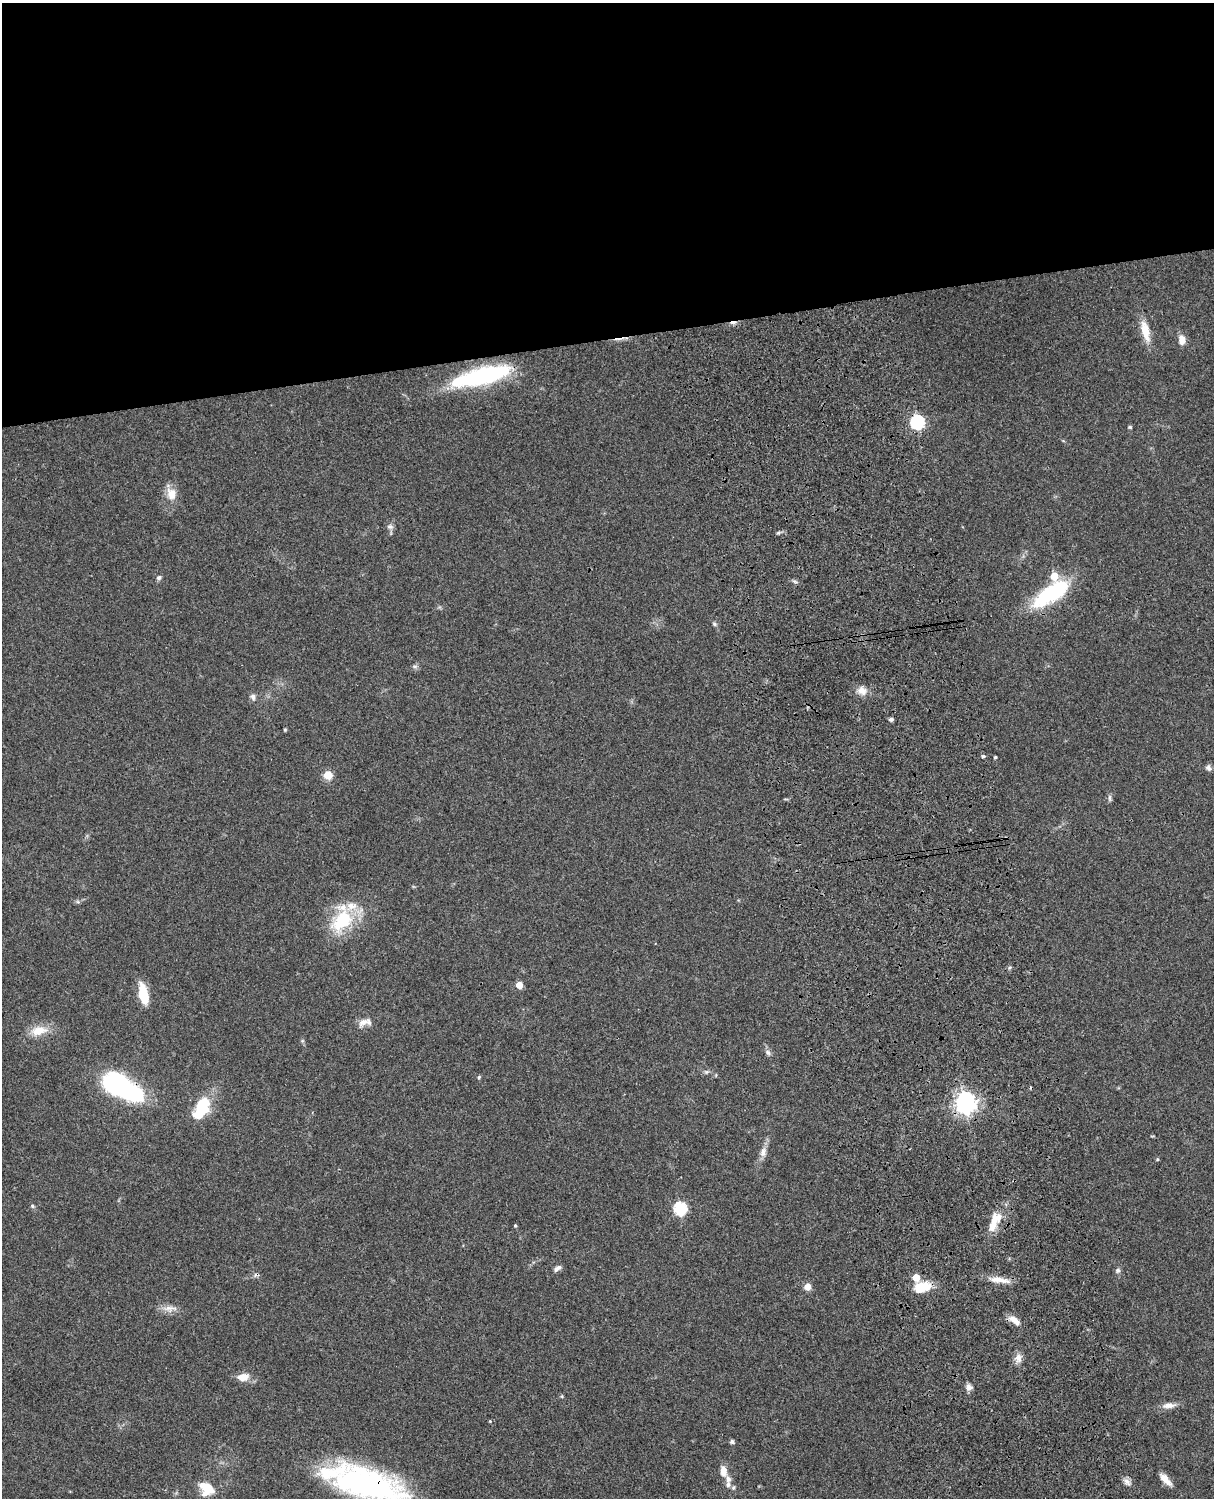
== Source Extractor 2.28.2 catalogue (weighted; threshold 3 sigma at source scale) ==
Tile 2 of 4 x 3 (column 2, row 1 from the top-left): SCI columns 1334-2545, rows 3270-4765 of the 5089 x 4929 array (HDU 1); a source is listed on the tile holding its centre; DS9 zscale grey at full resolution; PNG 1216 x 1500 px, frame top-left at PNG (2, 3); no overlay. Shown black and unused: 23% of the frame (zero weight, under 3 of 4 exposures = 6% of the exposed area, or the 3 px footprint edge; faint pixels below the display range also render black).
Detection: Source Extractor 2.28.2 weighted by HDU 2 'WHT'; one run over the whole footprint, this tile lists its part. Background 0.0748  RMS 0.0058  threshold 0.0262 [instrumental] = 3 sigma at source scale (4.5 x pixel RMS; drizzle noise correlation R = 1.50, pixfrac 1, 0.05/0.05 arcsec/px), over >= 5 px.
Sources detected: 71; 1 inside a brighter object's white glare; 4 cosmic-ray / hot-pixel residue — not listed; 6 inside a brighter listed object's ellipse — not listed separately; the other 60 listed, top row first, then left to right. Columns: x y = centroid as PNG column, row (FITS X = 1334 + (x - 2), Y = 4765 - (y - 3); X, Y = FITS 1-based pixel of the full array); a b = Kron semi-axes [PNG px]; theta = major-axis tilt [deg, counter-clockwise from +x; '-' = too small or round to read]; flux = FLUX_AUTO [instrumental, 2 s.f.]
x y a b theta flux
1145 331 26 9 -76 10
1182 340 11 7 -81 4.8
481 376 70 18 14 71
917 422 6 6 - 95
1130 427 5 4 - 0.75
171 494 16 13 -73 7.3
390 527 9 7 0 1.9
778 533 6 4 19 0.91
159 578 6 6 - 1.4
1052 593 42 16 33 52
714 624 7 5 -28 1.1
415 666 7 4 0 1.2
862 691 11 10 - 4.8
253 697 9 6 -73 2
891 719 5 4 - 1.4
285 730 5 4 - 0.66
983 756 5 4 - 0.75
995 757 3 3 - 0.7
1208 768 8 6 -44 1.8
328 775 5 5 - 21
1110 798 10 5 -85 1.3
78 902 6 4 -18 0.91
342 921 35 21 47 32
1010 967 5 3 - 0.79
519 985 5 5 - 7.1
143 994 20 8 -78 17
363 1022 15 9 27 4.5
39 1031 25 12 12 9.4
768 1053 9 6 -40 1.7
707 1072 7 5 1 1.3
479 1077 5 4 - 0.78
121 1086 40 15 -30 120
965 1103 7 7 - 380
201 1108 27 14 62 24
763 1152 14 9 79 3.8
1157 1159 5 3 - 0.54
32 1206 6 4 -23 0.92
680 1208 6 6 - 69
996 1217 15 14 - 7.9
515 1226 4 4 - 0.62
557 1268 11 5 35 2.1
1118 1270 7 7 - 1.5
999 1280 29 7 -8 7.2
807 1287 7 6 - 5
922 1287 19 12 18 13
170 1308 23 8 -1 4.8
1014 1320 17 7 -37 4.9
1018 1358 13 9 -89 3.9
243 1377 13 9 10 6.4
969 1387 10 8 -15 2.6
562 1396 5 3 - 0.59
1169 1405 20 7 7 4.2
490 1421 4 3 - 0.48
732 1442 6 5 - 1.2
723 1471 13 7 -81 5.4
1165 1479 19 7 -46 5
1127 1482 12 6 -42 2.7
366 1484 80 30 -18 150
728 1485 8 7 - 2.4
207 1488 12 10 -36 17
Overlapping masked pixels (flux is a lower limit): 4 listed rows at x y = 917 422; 121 1086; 965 1103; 366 1484
Isophote crosses this tile's border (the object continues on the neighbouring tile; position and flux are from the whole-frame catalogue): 1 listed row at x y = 366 1484